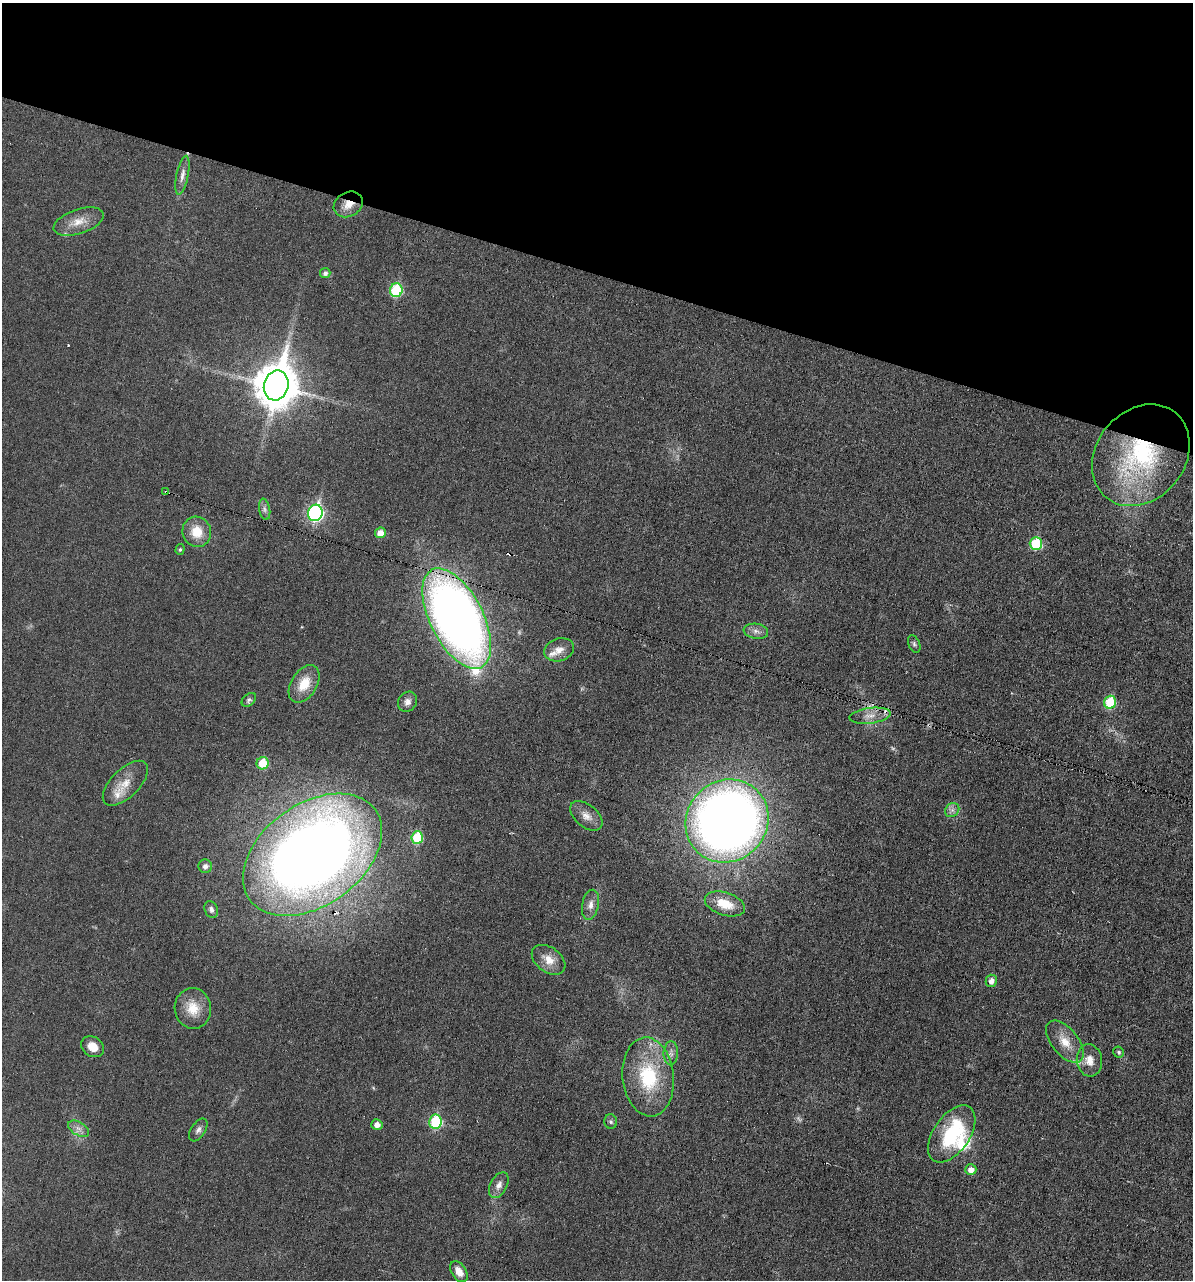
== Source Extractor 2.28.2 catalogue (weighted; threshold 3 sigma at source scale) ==
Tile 2 of 4 x 4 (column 2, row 1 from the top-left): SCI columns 1313-2503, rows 3837-5114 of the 5132 x 5115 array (HDU 1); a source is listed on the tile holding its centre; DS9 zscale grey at full resolution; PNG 1195 x 1282 px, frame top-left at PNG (2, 3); each listed source drawn as its Kron ellipse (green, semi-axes under 4 px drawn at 4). Shown black and unused: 21% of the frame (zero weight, under 3 of 6 exposures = <1% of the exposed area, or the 3 px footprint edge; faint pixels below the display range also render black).
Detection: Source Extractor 2.28.2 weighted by HDU 2 'WHT'; one run over the whole footprint, this tile lists its part. Background 0.0195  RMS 0.0036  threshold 0.0145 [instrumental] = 3 sigma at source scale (4.09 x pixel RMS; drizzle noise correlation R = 1.36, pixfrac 0.8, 0.05/0.05 arcsec/px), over >= 5 px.
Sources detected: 63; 2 too faint to see at this stretch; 4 cosmic-ray / hot-pixel residue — neither listed nor drawn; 5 inside a brighter listed object's ellipse — not listed separately; the other 52 listed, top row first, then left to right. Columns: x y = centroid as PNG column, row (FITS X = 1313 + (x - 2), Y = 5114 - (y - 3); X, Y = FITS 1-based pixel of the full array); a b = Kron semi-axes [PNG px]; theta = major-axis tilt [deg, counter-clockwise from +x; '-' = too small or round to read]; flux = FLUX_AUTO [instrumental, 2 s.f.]
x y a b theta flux
182 175 20 6 78 2
348 204 15 12 29 4.2
79 221 26 12 18 5.1
325 273 5 5 - 1.1
396 290 7 6 - 22
276 385 15 12 76 1100
1141 455 55 44 51 56
166 492 4 3 - 6.8
265 509 11 5 -80 1.1
315 513 8 7 - 79
197 532 15 14 - 6.8
380 533 5 5 - 3.5
1036 544 6 6 - 19
180 549 5 4 - 0.56
457 618 54 26 -63 300
756 631 12 7 -8 1.8
914 644 9 5 -67 0.76
559 650 15 11 18 3.2
304 684 21 13 58 7.3
249 700 8 5 43 0.8
407 702 10 9 - 1.8
1110 702 6 6 - 14
870 716 21 7 7 3.3
263 763 6 6 - 9.3
125 783 28 14 45 5.8
952 810 8 6 45 1.3
586 816 19 11 -40 3.1
727 821 43 40 47 380
417 837 6 6 - 13
313 855 77 51 36 410
205 866 7 6 - 1.3
725 904 21 11 -18 7.7
590 905 15 8 79 2.5
211 909 9 6 -66 1.2
549 960 19 12 -37 4.7
991 981 6 5 - 2
193 1008 20 18 -83 6.9
1065 1042 25 13 -51 5.8
92 1047 12 9 -34 4
1119 1052 5 5 - 0.57
671 1053 12 7 89 1.7
1089 1060 16 12 -83 3.7
648 1077 39 25 -84 24
435 1122 7 6 - 23
611 1122 7 6 - 0.79
377 1124 5 5 - 2.2
79 1129 11 6 -30 1.8
198 1130 13 7 56 1.4
952 1134 32 18 55 26
971 1170 5 5 - 2.2
499 1185 14 8 61 2.2
459 1272 11 7 -57 3.2
Overlapping masked pixels (flux is a lower limit): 4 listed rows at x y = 348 204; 1141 455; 166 492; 457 618